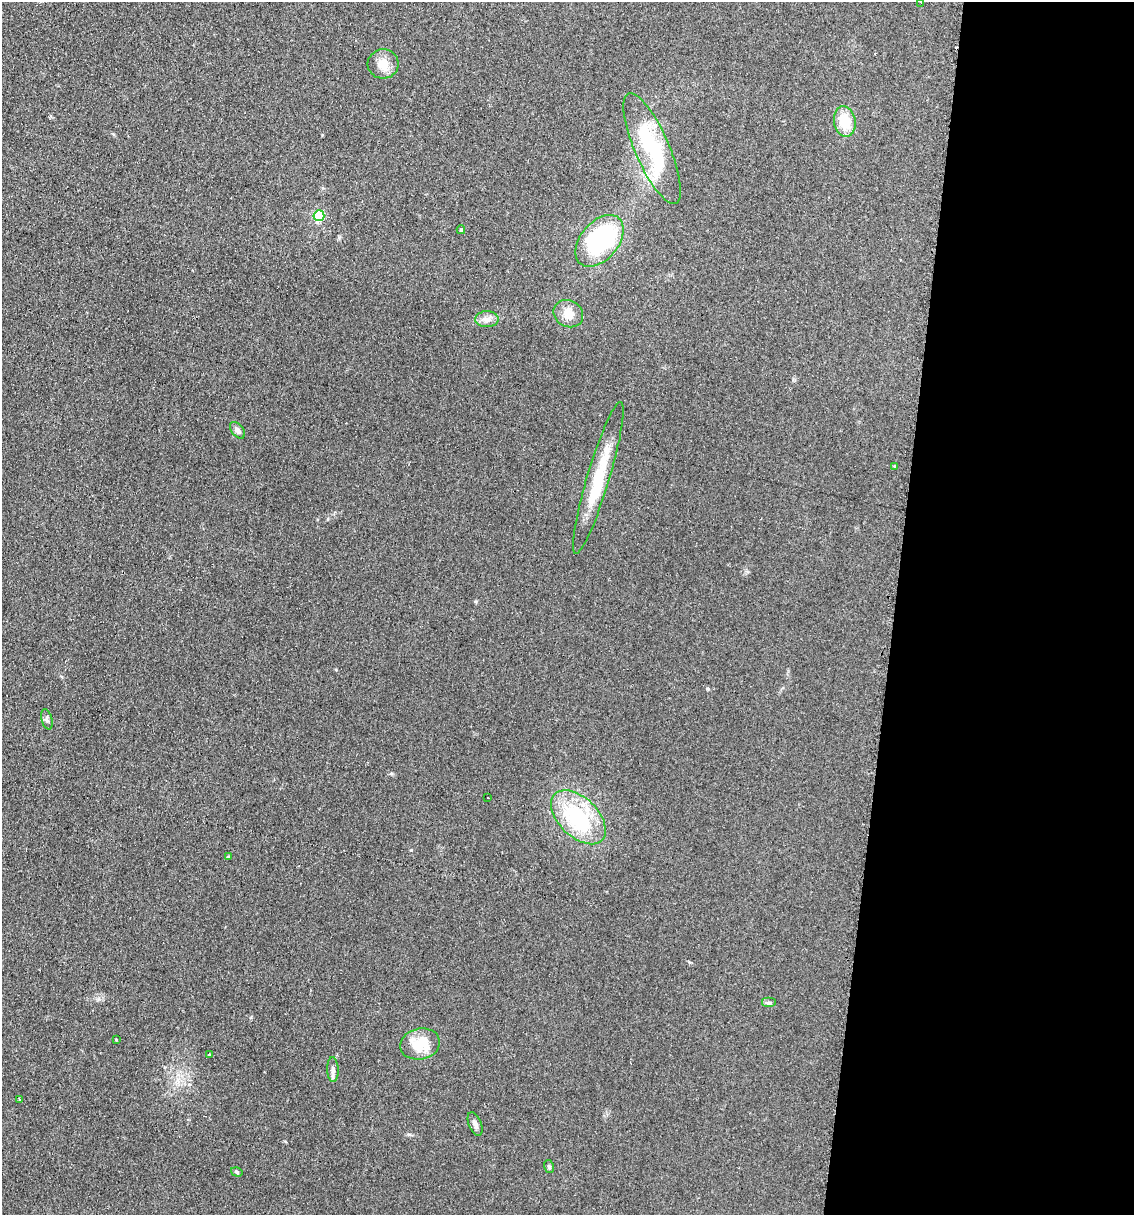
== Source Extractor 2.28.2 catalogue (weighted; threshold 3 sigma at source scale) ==
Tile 12 of 4 x 4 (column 4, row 3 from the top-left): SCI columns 3520-4651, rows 1215-2427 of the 4903 x 4854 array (HDU 1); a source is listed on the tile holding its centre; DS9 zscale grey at full resolution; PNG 1136 x 1217 px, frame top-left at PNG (2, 2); each listed source drawn as its Kron ellipse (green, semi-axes under 4 px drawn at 4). Shown black and unused: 21% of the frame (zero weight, under 2 of 3 exposures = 2% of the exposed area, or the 3 px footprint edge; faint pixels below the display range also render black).
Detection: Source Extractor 2.28.2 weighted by HDU 2 'WHT'; one run over the whole footprint, this tile lists its part. Background 0.101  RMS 0.012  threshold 0.0519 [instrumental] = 3 sigma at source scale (4.5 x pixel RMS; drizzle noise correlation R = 1.50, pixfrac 1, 0.05/0.05 arcsec/px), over >= 5 px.
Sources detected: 29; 4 cosmic-ray / hot-pixel residue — neither listed nor drawn; the other 25 listed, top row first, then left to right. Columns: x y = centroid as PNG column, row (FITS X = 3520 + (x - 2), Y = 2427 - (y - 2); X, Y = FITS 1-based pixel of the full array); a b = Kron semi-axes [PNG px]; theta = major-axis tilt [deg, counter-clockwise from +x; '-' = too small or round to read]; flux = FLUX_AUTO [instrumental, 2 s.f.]
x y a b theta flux
921 2 3 2 - 1.6
383 64 15 14 - 15
845 121 15 11 -80 27
652 148 60 17 -67 110
319 216 5 5 - 89
461 230 4 4 - 1.5
600 241 30 19 50 160
568 314 15 13 -31 14
487 319 12 8 1 6.8
237 430 9 6 -52 4.9
895 466 3 3 - 1.1
598 478 79 11 73 53
47 719 10 5 -74 3
488 798 3 2 - 1.4
578 817 33 19 -44 110
228 857 4 3 - 1.4
769 1003 7 5 0 2.4
116 1039 4 2 - 0.72
420 1044 20 15 13 32
209 1055 3 3 - 2.3
333 1070 12 5 -88 4.4
20 1099 3 3 - 3.6
475 1124 12 6 -67 4.6
549 1167 6 5 - 2
237 1172 6 4 -18 1.7
Isophote crosses this tile's border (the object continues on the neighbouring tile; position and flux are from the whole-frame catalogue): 1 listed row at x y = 921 2
Unlisted compact peaks at least as high as the median listed source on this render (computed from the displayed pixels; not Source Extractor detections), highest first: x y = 411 850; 708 689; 476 601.